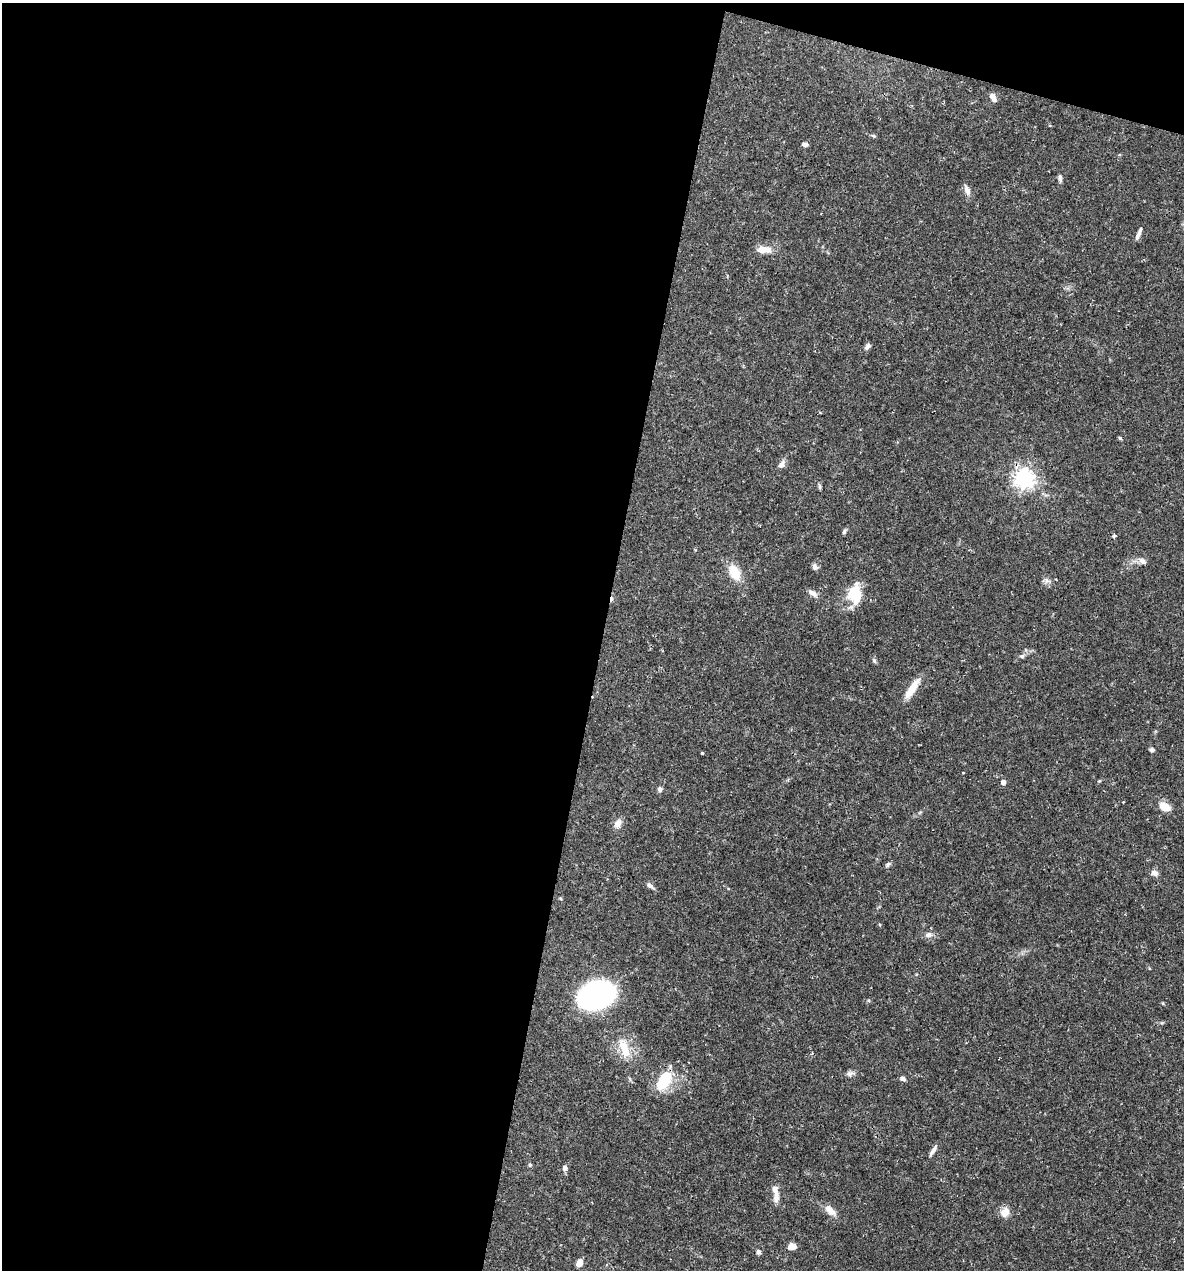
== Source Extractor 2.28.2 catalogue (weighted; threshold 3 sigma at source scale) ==
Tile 1 of 4 x 4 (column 1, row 1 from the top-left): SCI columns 246-1427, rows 3804-5071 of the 5092 x 5073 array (HDU 1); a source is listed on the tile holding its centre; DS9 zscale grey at full resolution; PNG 1186 x 1272 px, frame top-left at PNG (2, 3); no overlay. Shown black and unused: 53% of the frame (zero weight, under 2 of 3 exposures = <1% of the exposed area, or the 3 px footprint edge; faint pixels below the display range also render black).
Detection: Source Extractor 2.28.2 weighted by HDU 2 'WHT'; one run over the whole footprint, this tile lists its part. Background 0.0426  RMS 0.0032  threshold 0.0144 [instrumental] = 3 sigma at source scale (4.5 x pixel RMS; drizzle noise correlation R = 1.50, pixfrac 1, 0.05/0.05 arcsec/px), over >= 5 px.
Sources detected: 51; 1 inside a brighter object's white glare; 1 cosmic-ray / hot-pixel residue — not listed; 1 inside a brighter listed object's ellipse — not listed separately; the other 48 listed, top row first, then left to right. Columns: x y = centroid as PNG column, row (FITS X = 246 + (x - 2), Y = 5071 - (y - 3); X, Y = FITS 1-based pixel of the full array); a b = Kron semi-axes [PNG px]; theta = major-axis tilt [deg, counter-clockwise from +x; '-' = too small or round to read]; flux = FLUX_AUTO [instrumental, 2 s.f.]
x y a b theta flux
993 98 10 5 -60 1.7
873 135 6 4 -20 0.43
805 144 6 4 -10 1
1060 178 9 5 -81 0.9
967 190 14 6 -70 1.8
1139 233 15 4 68 1.2
763 250 19 8 -2 3.4
868 346 9 5 48 0.87
1120 438 6 3 -44 0.36
781 465 11 7 61 1.4
1024 479 7 7 - 170
820 486 8 4 -81 0.51
844 532 7 5 64 0.57
1114 536 3 3 - 1
1142 561 12 7 -34 1.4
815 567 9 7 -80 0.95
735 572 18 11 -63 6.8
1047 580 8 5 -45 0.92
812 593 12 6 -36 1.6
855 594 24 16 89 8.8
1022 656 7 5 0 0.65
874 661 7 5 -68 0.59
912 689 30 8 56 4.5
1151 750 5 5 - 0.68
702 753 3 3 - 0.38
1099 781 5 4 - 0.31
1003 782 5 4 - 1.4
660 789 7 6 - 0.82
1165 807 15 9 -23 3.6
618 823 12 8 59 1.9
888 865 9 5 49 0.62
1155 873 9 7 -35 1.3
650 885 11 5 -38 1.1
929 935 9 7 13 1.4
596 995 30 21 27 70
624 1048 27 11 -69 6.2
850 1074 10 6 10 1.1
903 1079 7 5 -17 0.84
664 1080 19 10 59 14
933 1150 19 4 58 1.3
530 1165 6 3 -19 0.37
565 1168 6 5 - 1
776 1196 18 7 89 2.2
830 1210 17 9 -41 2.8
1005 1212 12 10 58 2.6
792 1246 7 5 11 3.6
758 1252 6 5 - 0.76
579 1263 8 5 60 2.6
Overlapping masked pixels (flux is a lower limit): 1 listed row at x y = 664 1080